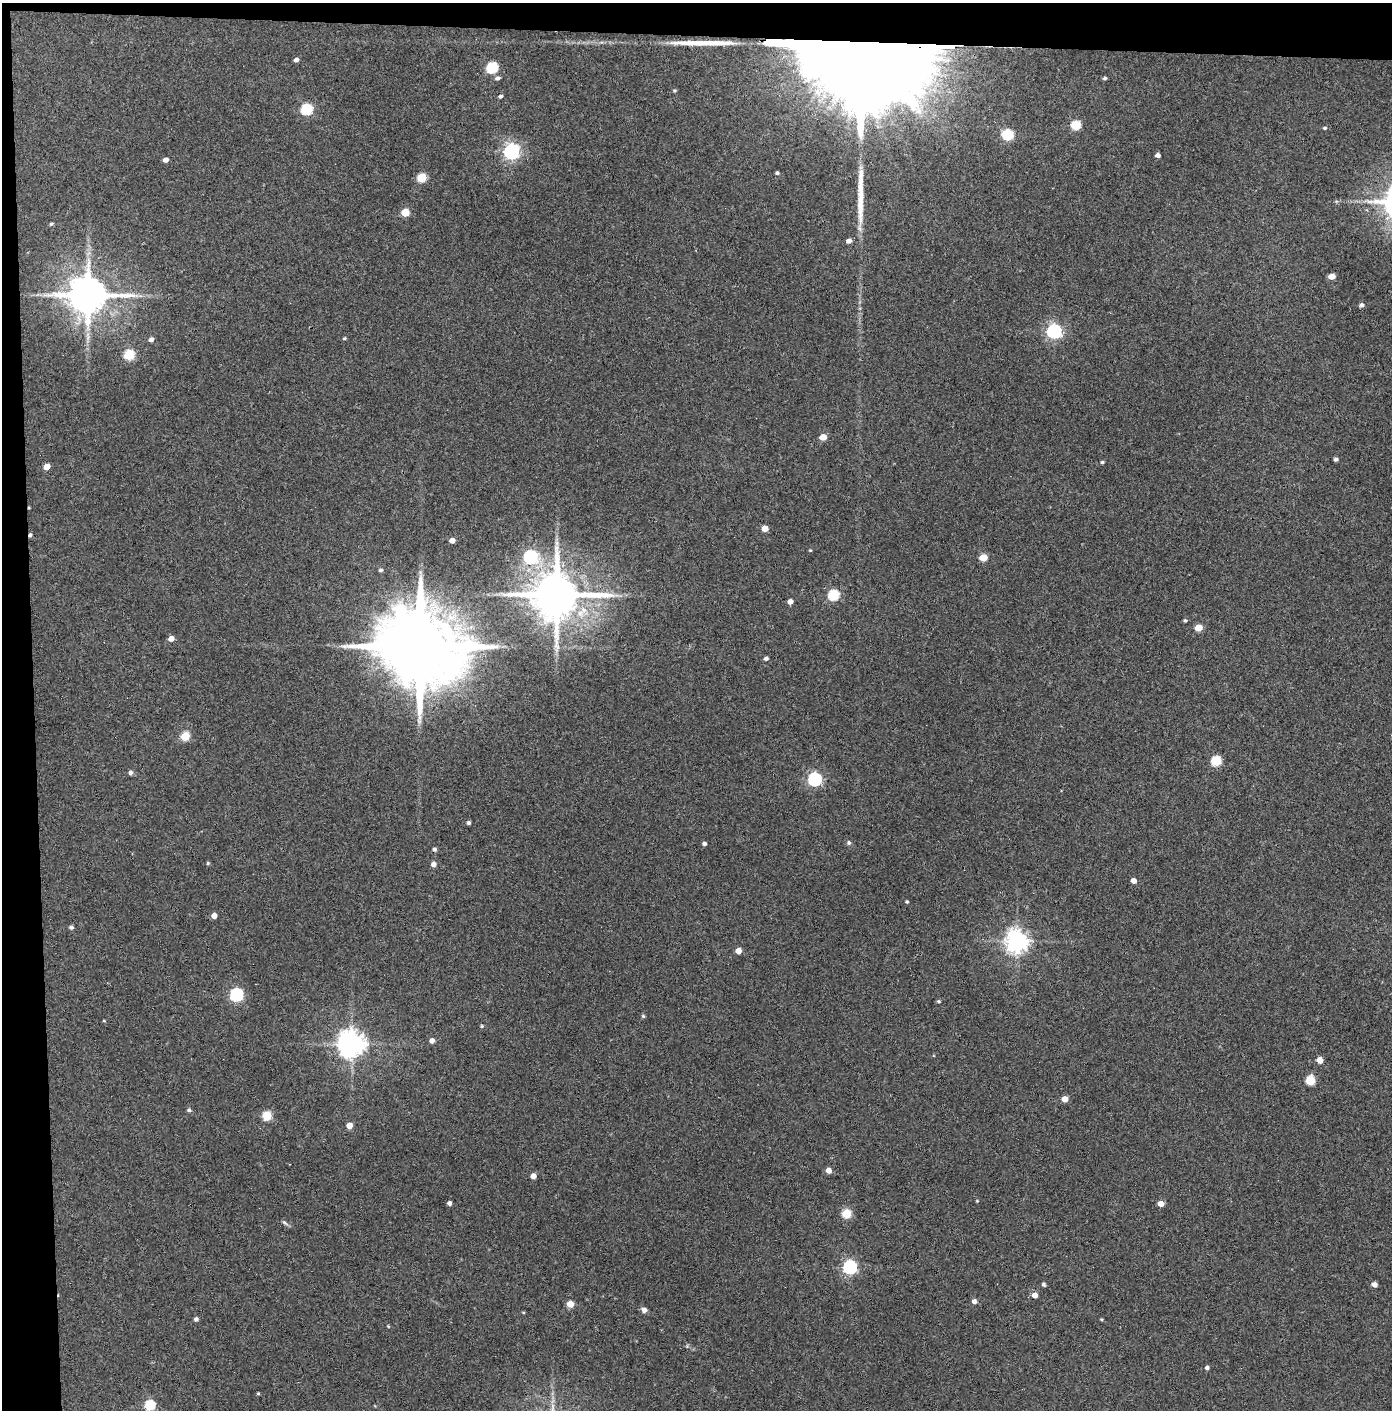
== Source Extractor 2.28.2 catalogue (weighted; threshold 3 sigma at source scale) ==
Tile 1 of 3 x 3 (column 1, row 1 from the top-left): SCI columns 74-1463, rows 2822-4229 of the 4314 x 4236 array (HDU 1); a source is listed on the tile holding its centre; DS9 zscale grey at full resolution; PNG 1394 x 1412 px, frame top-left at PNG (2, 3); no overlay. Shown black and unused: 5% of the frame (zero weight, under 3 of 4 exposures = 6% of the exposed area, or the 3 px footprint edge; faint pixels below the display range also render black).
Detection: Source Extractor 2.28.2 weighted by HDU 2 'WHT'; one run over the whole footprint, this tile lists its part. Background 0.0738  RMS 0.0052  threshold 0.0235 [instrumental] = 3 sigma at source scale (4.5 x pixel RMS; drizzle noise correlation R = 1.50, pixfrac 1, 0.05/0.05 arcsec/px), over >= 5 px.
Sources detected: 98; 1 inside a brighter object's white glare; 1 cosmic-ray / hot-pixel residue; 2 long thin detections or spike segments (spike, bleed or trail) — not listed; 1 inside a brighter listed object's ellipse — not listed separately; the other 93 listed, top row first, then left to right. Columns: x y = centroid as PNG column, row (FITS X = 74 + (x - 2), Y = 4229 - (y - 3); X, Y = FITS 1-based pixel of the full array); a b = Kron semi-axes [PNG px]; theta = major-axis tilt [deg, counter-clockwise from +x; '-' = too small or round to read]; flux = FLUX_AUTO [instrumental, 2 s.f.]
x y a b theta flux
861 44 118 18 -2 68000
296 60 5 4 - 1.9
492 67 6 5 - 43
497 78 6 5 - 1.4
1105 78 4 4 - 0.93
500 96 4 4 - 1.1
307 109 6 5 - 45
1076 125 6 5 - 25
1325 128 5 4 - 0.82
1008 134 8 5 -17 40
511 152 7 6 - 170
1158 155 4 4 - 2
165 160 5 4 - 2.4
777 173 4 4 - 0.87
422 177 6 5 - 21
405 212 5 5 - 9.8
51 224 5 4 - 0.8
849 241 5 4 - 2.5
1332 276 5 4 - 5.1
88 295 11 10 - 1800
1362 305 5 4 - 1.7
1054 331 6 6 - 130
344 338 4 3 - 0.64
151 339 5 4 - 1.9
129 355 6 5 - 31
823 437 5 4 - 7.1
1336 459 4 4 - 1.2
1102 462 4 3 - 0.78
46 467 5 4 - 5.8
765 528 5 4 - 6
30 535 4 3 - 1.2
452 540 4 4 - 3.4
557 543 7 4 90 1.3
810 550 5 3 - 0.42
530 557 7 6 - 75
983 557 5 5 - 11
381 570 5 5 - 1
557 595 14 13 - 2900
834 595 6 5 - 38
790 601 4 4 - 3
1185 620 4 4 - 0.77
1199 628 5 5 - 10
171 639 5 4 - 3.7
420 646 23 17 -9 9500
766 658 4 4 - 1.3
185 736 5 5 - 20
1216 761 6 5 - 30
130 773 5 4 - 1.5
815 779 6 6 - 93
469 823 4 4 - 1.2
849 843 5 5 - 1.1
704 844 4 4 - 1.2
208 863 4 4 - 0.65
433 864 5 5 - 2.7
1133 881 4 4 - 3.7
907 902 4 4 - 0.69
214 916 4 4 - 3.7
71 927 5 4 - 1.3
1017 941 7 7 - 410
738 951 5 5 - 4.5
236 995 6 6 - 77
939 1001 4 4 - 0.75
643 1016 5 5 - 0.73
104 1021 5 3 - 0.41
482 1026 4 4 - 0.65
432 1041 5 5 - 2.5
351 1044 8 8 - 610
1320 1060 5 4 - 6.2
1310 1080 5 5 - 23
1064 1099 5 4 - 5.7
189 1110 5 4 - 1.1
267 1116 5 5 - 24
349 1125 4 4 - 5.3
829 1170 5 5 - 3.6
533 1176 4 4 - 4.2
977 1201 3 3 - 0.4
449 1203 4 4 - 1.9
1161 1204 5 4 - 5.1
846 1213 5 5 - 21
284 1222 10 4 -40 1.1
850 1267 6 6 - 100
1044 1284 5 4 - 0.99
1374 1284 5 4 - 2.7
1035 1295 5 5 - 3.5
974 1301 5 4 - 2.3
570 1304 5 4 - 6.9
644 1310 7 6 - 2
196 1319 5 4 - 1.4
1102 1319 4 3 - 0.56
388 1326 4 3 - 0.49
1207 1368 4 4 - 1.4
258 1393 4 4 - 0.54
150 1405 6 5 - 35
Overlapping masked pixels (flux is a lower limit): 2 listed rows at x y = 861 44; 30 535